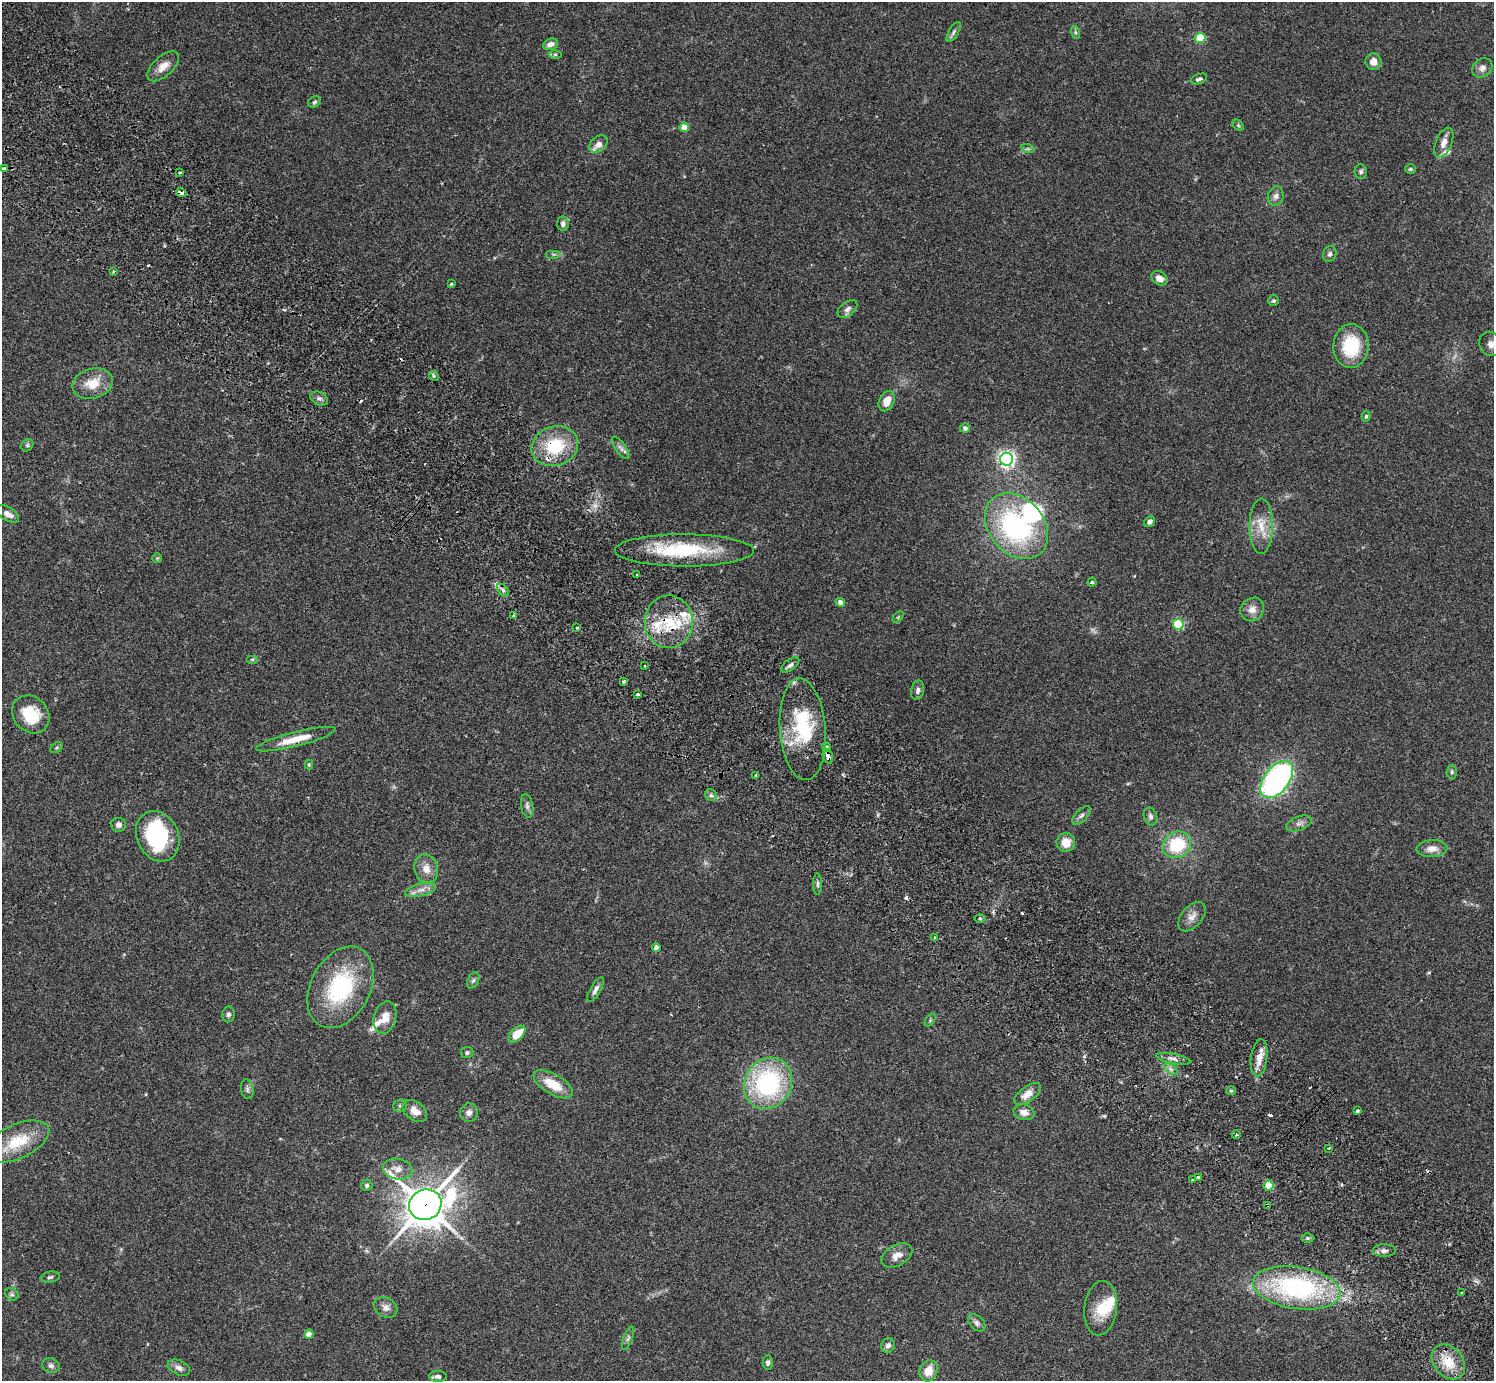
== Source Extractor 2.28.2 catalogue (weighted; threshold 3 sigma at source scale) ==
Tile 11 of 4 x 4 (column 3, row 3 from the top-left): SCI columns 3032-4523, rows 1727-3105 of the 6060 x 6070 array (HDU 1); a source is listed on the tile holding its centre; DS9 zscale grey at full resolution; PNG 1496 x 1383 px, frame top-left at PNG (2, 2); each listed source drawn as its Kron ellipse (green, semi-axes under 4 px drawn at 4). Shown black and unused: <1% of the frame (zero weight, under 2 of 3 exposures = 3% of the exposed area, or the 3 px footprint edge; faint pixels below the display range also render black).
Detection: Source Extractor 2.28.2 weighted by HDU 2 'WHT'; one run over the whole footprint, this tile lists its part. Background 0.108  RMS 0.0064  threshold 0.0288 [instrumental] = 3 sigma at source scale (4.5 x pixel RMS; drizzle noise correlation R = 1.50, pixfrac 1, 0.05/0.05 arcsec/px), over >= 5 px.
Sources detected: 163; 1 too faint to see at this stretch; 1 inside a brighter object's white glare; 10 cosmic-ray / hot-pixel residue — neither listed nor drawn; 11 inside a brighter listed object's ellipse — not listed separately; the other 140 listed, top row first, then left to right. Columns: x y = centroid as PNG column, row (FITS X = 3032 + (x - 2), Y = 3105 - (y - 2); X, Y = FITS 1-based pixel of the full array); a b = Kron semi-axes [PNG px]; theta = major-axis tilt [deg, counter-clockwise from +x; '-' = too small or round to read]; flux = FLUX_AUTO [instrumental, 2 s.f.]
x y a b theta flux
953 32 11 4 59 1.7
1075 32 6 4 -71 0.95
1200 38 5 5 - 28
550 44 8 5 23 3.4
555 54 6 4 0 0.9
1373 62 8 8 - 5.1
163 66 19 10 42 6.6
1482 68 11 9 35 3.5
1199 79 9 4 19 1.6
314 102 7 5 33 1.3
1238 125 6 4 -45 0.93
684 127 5 4 - 9.6
1444 143 16 8 68 4.9
599 144 10 7 39 4.3
1028 149 7 4 -18 1.1
3 169 4 3 - 2.6
1410 169 5 5 - 0.91
180 172 4 3 - 0.78
1361 172 7 6 - 1.4
181 193 5 4 - 2.7
1276 196 10 8 75 2.7
563 224 7 6 - 2.2
553 254 8 4 0 1.3
1330 254 8 6 69 1.7
113 272 3 3 - 1.1
1159 278 9 6 -30 4.2
451 284 3 3 - 0.8
1273 301 6 5 - 1.2
847 309 11 7 39 2.3
1490 344 12 11 - 4.2
1351 346 22 17 89 29
434 376 5 4 - 0.9
93 384 20 15 17 13
319 398 9 6 -25 2.1
887 401 11 7 63 6.6
1366 416 5 4 - 0.9
965 428 5 4 - 2.1
27 445 7 5 47 1.1
555 446 24 19 18 31
621 448 13 5 -54 2.6
1006 459 6 6 - 230
8 514 12 7 -32 3.8
1149 522 6 5 - 2.3
1016 526 36 27 -49 97
1261 526 28 11 89 12
684 550 69 16 0 49
157 558 5 5 - 0.69
636 575 4 2 - 0.75
1092 582 4 4 - 0.74
503 590 7 4 -46 1.6
840 602 5 4 - 3.2
1252 609 12 11 - 5
513 616 3 3 - 2
898 617 6 4 45 0.76
669 622 26 24 89 27
1178 624 5 5 - 49
577 628 3 3 - 0.71
252 659 6 4 0 0.76
790 665 10 5 37 2.1
645 666 3 2 - 0.5
623 682 3 3 - 2.5
918 690 10 6 78 2
637 694 3 3 - 1.5
31 714 20 17 -47 20
803 729 51 23 -86 46
296 739 41 7 14 13
826 747 5 4 - 4.4
57 748 6 5 - 0.93
828 756 7 5 -72 3.6
309 765 5 4 - 0.7
1452 772 7 5 87 1.2
756 775 4 3 - 2.8
1277 780 21 12 52 150
711 795 6 5 - 1.6
527 806 12 6 -80 2.2
1082 815 12 6 44 2.1
1150 817 9 6 -75 2
1299 823 14 7 19 2.8
119 825 7 7 - 2.3
158 836 26 21 -64 60
1066 843 9 9 - 8.2
1177 845 15 12 33 31
1432 849 15 8 3 5.3
426 869 15 11 -73 6.6
818 884 11 4 90 1.6
420 890 16 6 13 4.2
1192 916 17 10 50 5.1
980 918 5 3 - 0.79
935 937 3 3 - 1.2
656 947 4 4 - 3.4
473 980 8 5 62 1.4
340 987 43 29 62 61
595 990 13 5 60 2.6
228 1014 8 6 85 1.9
385 1018 17 11 74 7.9
930 1020 7 4 54 0.91
517 1034 10 6 44 11
467 1053 6 5 - 1.2
1259 1058 19 8 83 7.9
1173 1059 17 5 -11 3
1171 1069 8 4 -37 1.7
768 1083 26 23 60 78
553 1084 22 10 -30 15
247 1089 10 6 -81 1.7
1231 1091 5 4 - 0.91
1028 1094 15 7 35 6.6
400 1106 7 6 - 1.4
415 1111 14 9 -38 5.3
1357 1111 4 3 - 1.3
1024 1112 10 7 -16 4.4
469 1113 9 9 - 3
1236 1135 4 3 - 0.62
17 1142 34 17 25 24
1328 1148 3 3 - 2.6
398 1169 15 10 -11 5.8
1198 1177 3 3 - 1.2
1192 1180 3 2 - 0.92
367 1185 5 5 - 1.2
1269 1186 5 5 - 20
425 1205 16 15 - 1400
1267 1205 3 3 - 2.5
1307 1238 6 5 - 1
1384 1251 11 6 0 2.3
897 1255 17 10 29 5.8
50 1277 9 5 9 1.5
1297 1288 44 21 -8 100
1462 1292 3 2 - 0.55
12 1294 7 6 - 1.3
386 1307 12 9 -32 3.6
1101 1308 27 16 83 15
977 1323 10 6 -46 2.1
309 1334 4 4 - 7.3
628 1338 12 4 70 1.7
888 1345 7 6 - 2.6
768 1362 7 5 86 1.8
1448 1362 19 14 -50 14
51 1366 9 7 -22 2.1
179 1368 12 7 -25 3
929 1371 11 8 66 8.4
438 1376 9 5 -1 2.3
Overlapping masked pixels (flux is a lower limit): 9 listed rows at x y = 181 193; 555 446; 503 590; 669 622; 826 747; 828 756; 425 1205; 1267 1205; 1448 1362
Isophote crosses this tile's border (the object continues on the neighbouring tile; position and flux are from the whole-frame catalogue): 2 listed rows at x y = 3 169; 1490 344